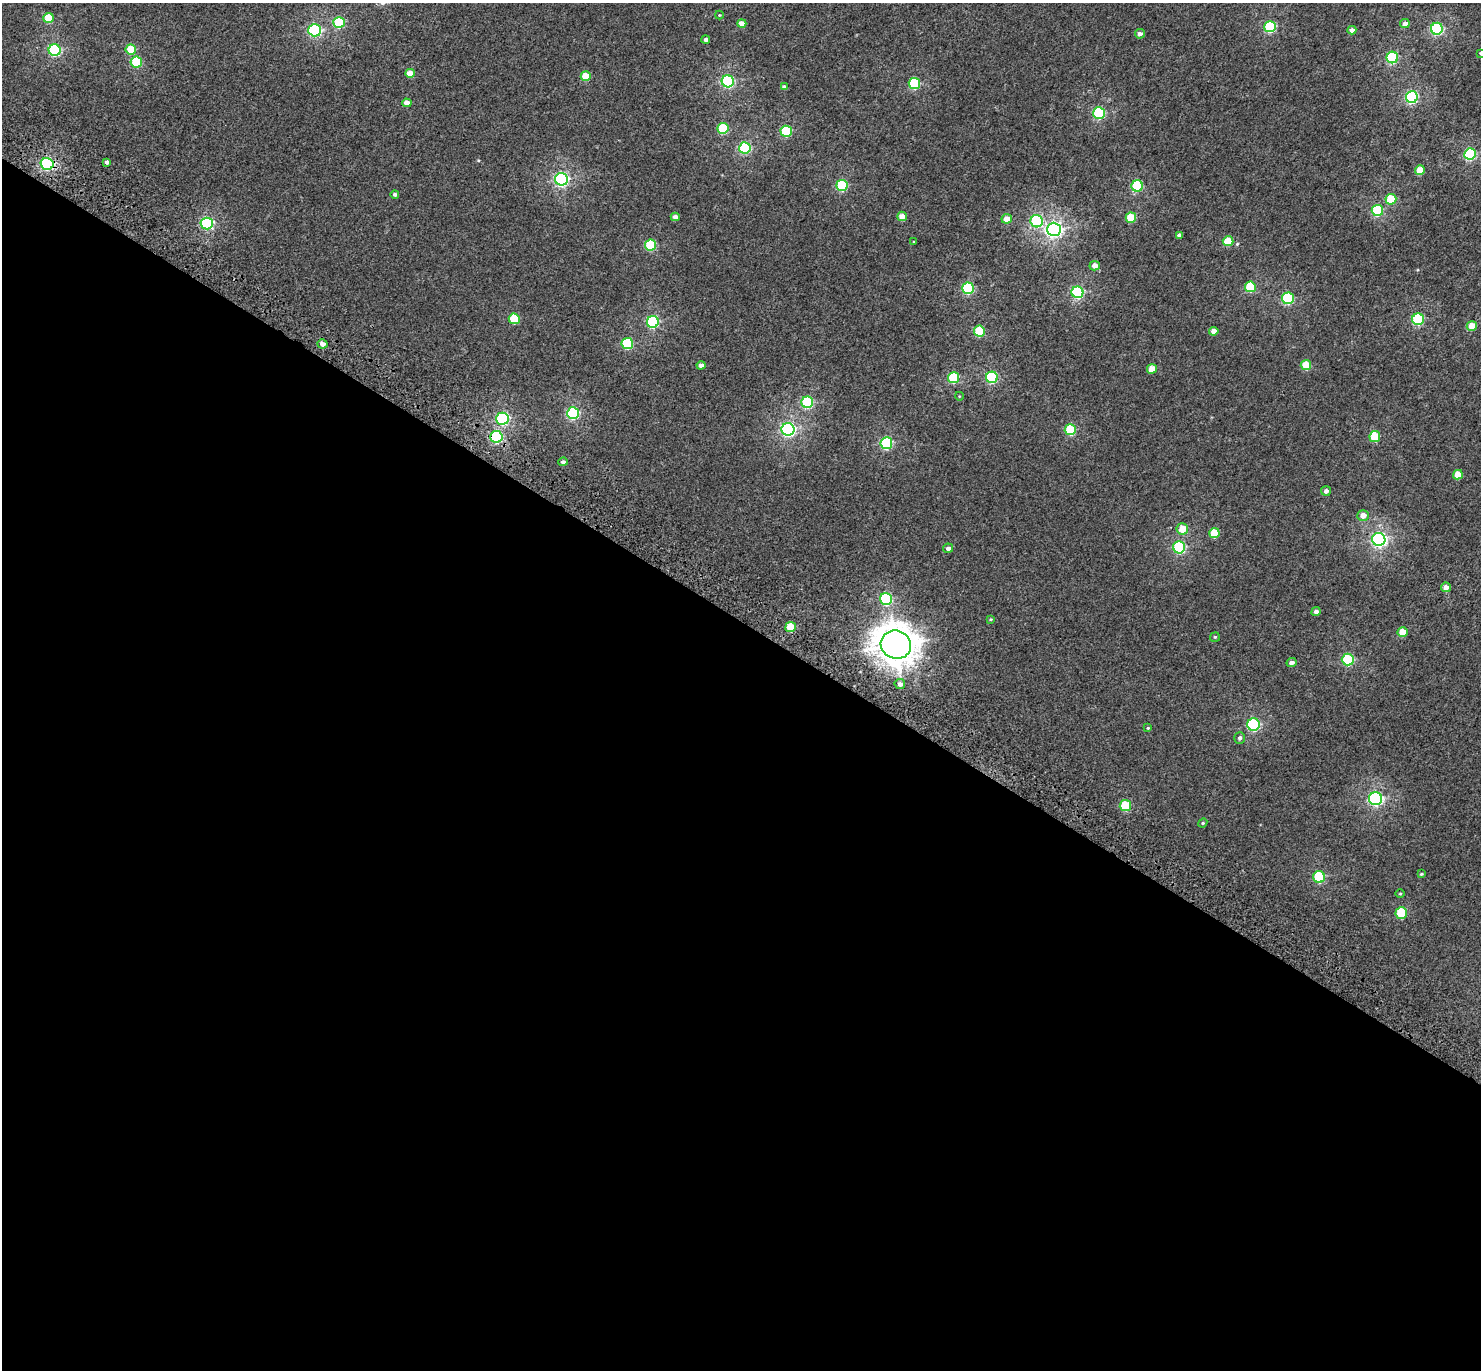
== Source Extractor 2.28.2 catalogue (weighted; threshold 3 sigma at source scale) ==
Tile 14 of 4 x 4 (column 2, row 4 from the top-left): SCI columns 1581-3059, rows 383-1750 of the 6113 x 6171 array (HDU 1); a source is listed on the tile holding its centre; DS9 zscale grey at full resolution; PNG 1483 x 1372 px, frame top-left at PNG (2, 3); each listed source drawn as its Kron ellipse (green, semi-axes under 4 px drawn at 4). Shown black and unused: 55% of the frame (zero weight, under 3 of 5 exposures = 6% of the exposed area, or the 3 px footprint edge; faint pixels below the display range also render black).
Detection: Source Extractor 2.28.2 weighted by HDU 2 'WHT'; one run over the whole footprint, this tile lists its part. Background 0.00263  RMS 0.0031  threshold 0.0141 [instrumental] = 3 sigma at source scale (4.5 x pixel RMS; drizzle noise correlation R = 1.50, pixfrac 1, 0.0396/0.0396 arcsec/px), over >= 5 px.
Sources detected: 105; all 105 listed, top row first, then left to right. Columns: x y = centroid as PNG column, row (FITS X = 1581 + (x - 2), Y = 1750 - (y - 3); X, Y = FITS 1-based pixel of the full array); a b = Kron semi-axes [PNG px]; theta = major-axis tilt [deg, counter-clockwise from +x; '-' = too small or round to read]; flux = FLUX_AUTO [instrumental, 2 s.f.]
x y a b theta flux
719 15 4 4 - 0.25
48 18 5 5 - 6.8
339 22 6 5 - 17
742 23 4 4 - 2.5
1405 24 5 4 - 1.7
1270 27 6 5 - 24
1437 29 6 6 - 34
315 30 6 6 - 38
1352 30 4 4 - 1.2
1140 34 5 4 - 1.1
706 39 4 4 - 0.93
131 49 5 5 - 6.9
55 50 6 6 - 34
1480 53 3 3 - 0.19
1392 57 6 5 - 27
136 62 6 5 - 13
410 73 5 4 - 3.1
586 76 5 4 - 6.2
728 81 6 6 - 37
914 83 5 5 - 22
784 87 4 4 - 0.91
1412 97 6 6 - 33
407 103 4 4 - 2.1
1099 113 6 6 - 27
723 128 5 5 - 12
786 131 5 5 - 19
745 148 6 5 - 28
1470 154 6 5 - 28
107 162 4 4 - 0.82
47 164 6 6 - 36
1420 170 5 4 - 5.6
561 179 6 6 - 55
842 185 5 5 - 20
1137 186 5 5 - 21
395 194 4 4 - 0.54
1391 199 5 5 - 9.2
1377 210 5 5 - 21
902 216 5 4 - 2.8
675 217 4 4 - 1.4
1131 218 5 5 - 8
1007 219 5 4 - 3.4
1037 221 6 6 - 25
207 224 6 6 - 36
1054 229 7 6 - 79
1179 235 4 4 - 1
1228 241 5 5 - 7.1
914 242 3 3 - 0.25
650 245 5 5 - 15
1095 266 5 4 - 1.8
1250 287 5 5 - 12
968 288 5 5 - 24
1077 292 6 6 - 33
1288 298 6 6 - 25
514 319 5 5 - 11
1418 319 6 6 - 23
653 322 6 6 - 27
1472 326 5 5 - 4
979 331 5 5 - 13
1214 331 5 4 - 1.8
322 344 5 4 - 1.5
627 344 6 5 - 21
701 365 4 4 - 1.3
1306 365 5 5 - 6.4
1152 369 5 4 - 3.4
992 377 6 6 - 25
953 378 5 5 - 17
959 396 4 3 - 0.2
807 402 6 6 - 26
573 413 6 6 - 33
502 419 6 6 - 33
788 429 6 6 - 61
1070 430 5 5 - 14
1375 436 5 5 - 9.4
496 437 6 6 - 26
886 443 6 6 - 28
563 462 4 4 - 0.8
1458 475 5 4 - 4.4
1326 491 5 5 - 1.1
1363 515 6 5 - 2.4
1182 529 6 5 - 4.3
1214 533 5 5 - 7.1
1379 539 6 6 - 70
1179 547 6 6 - 30
948 548 5 4 - 0.98
1446 587 5 4 - 1.9
886 599 6 6 - 26
1316 612 5 4 - 1
991 619 4 3 - 0.32
790 627 5 5 - 6.7
1403 632 5 5 - 4.9
1215 637 5 4 - 0.33
896 645 15 14 - 470
1348 660 6 6 - 24
1291 663 5 4 - 1.2
900 684 5 5 - 1.3
1253 724 6 6 - 31
1148 728 4 3 - 0.24
1240 738 6 5 - 0.82
1375 799 6 6 - 51
1125 806 5 5 - 11
1203 823 4 4 - 0.33
1421 874 4 4 - 0.27
1319 877 6 6 - 18
1400 893 4 3 - 0.26
1401 913 6 5 - 12
Overlapping masked pixels (flux is a lower limit): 3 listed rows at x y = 47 164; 496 437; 896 645
Isophote crosses this tile's border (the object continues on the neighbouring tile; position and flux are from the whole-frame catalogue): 1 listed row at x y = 1480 53